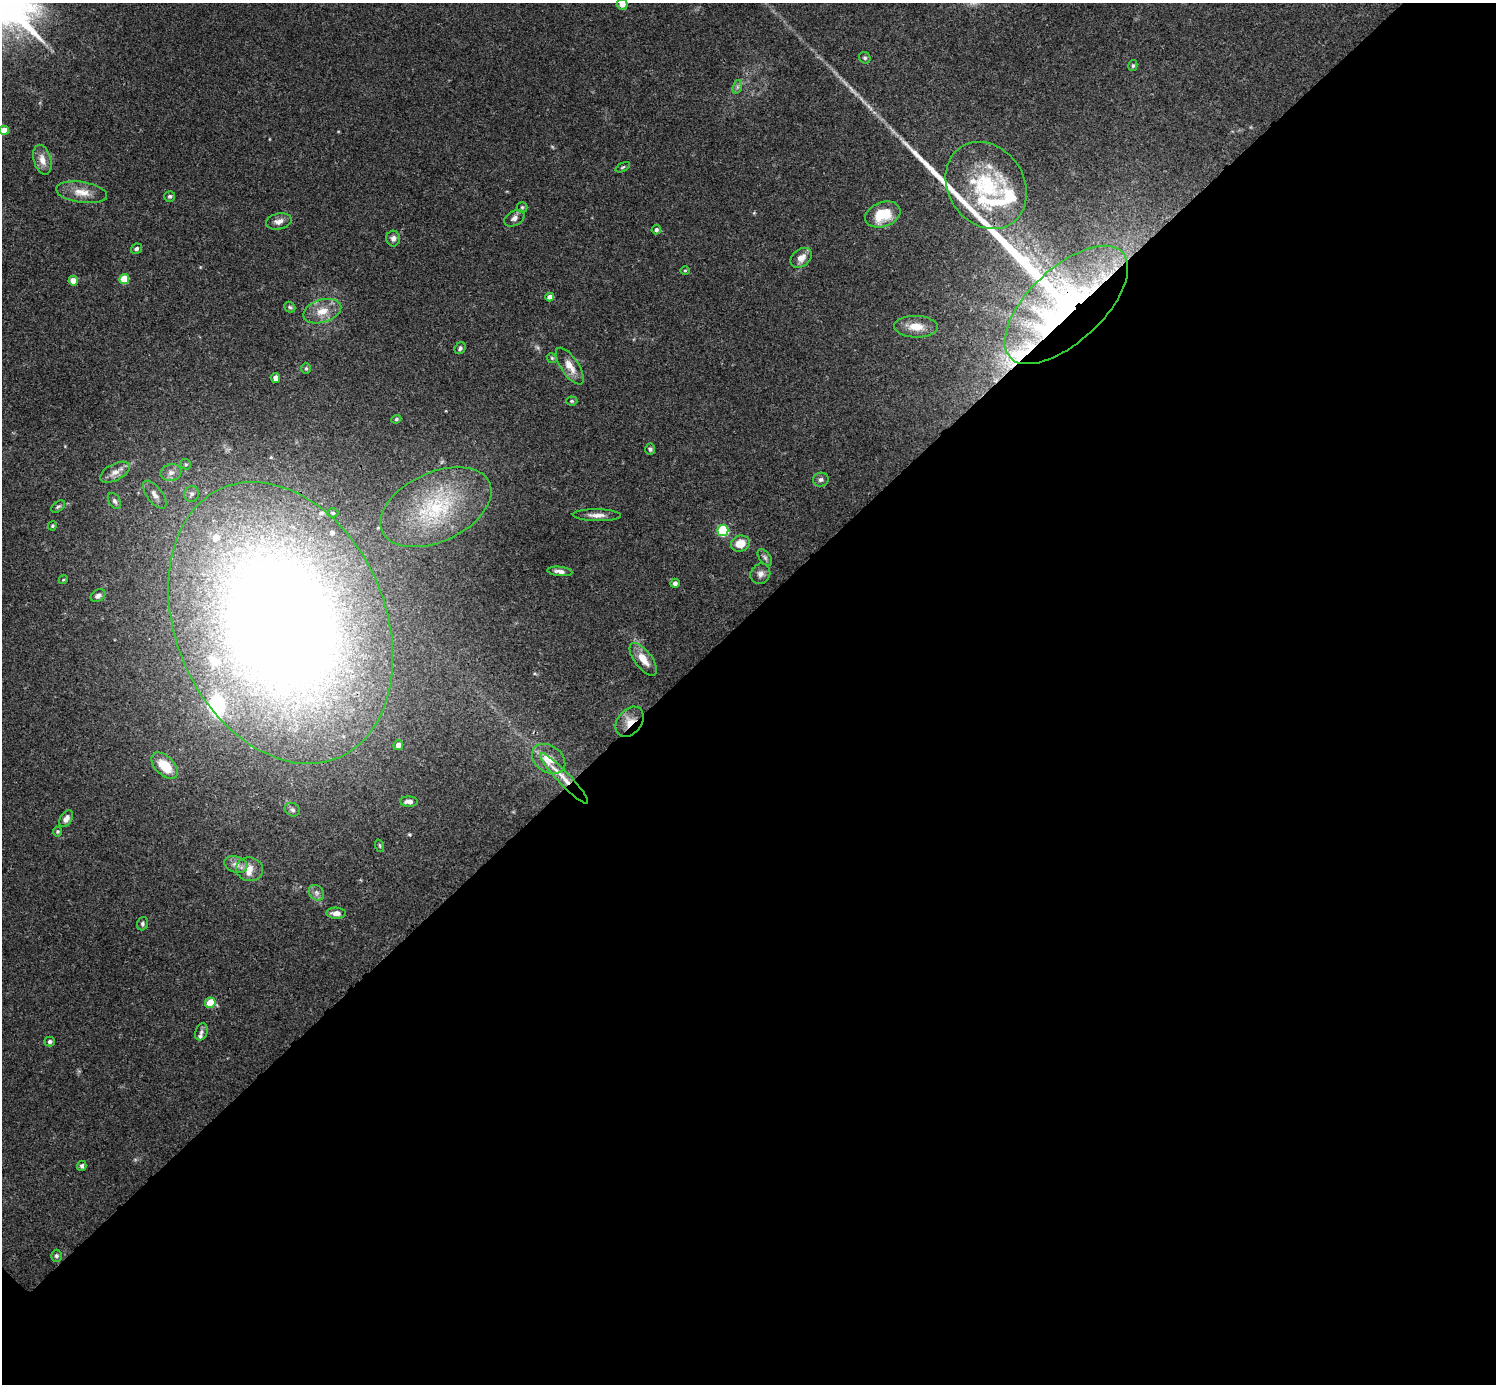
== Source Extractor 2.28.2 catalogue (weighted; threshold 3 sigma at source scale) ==
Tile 12 of 4 x 4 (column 4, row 3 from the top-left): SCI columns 4488-5981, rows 1541-2922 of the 5987 x 5987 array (HDU 1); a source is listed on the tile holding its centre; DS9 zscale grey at full resolution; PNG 1498 x 1386 px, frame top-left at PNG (2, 3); each listed source drawn as its Kron ellipse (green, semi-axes under 4 px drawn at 4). Shown black and unused: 55% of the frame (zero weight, under 3 of 4 exposures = <1% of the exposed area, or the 3 px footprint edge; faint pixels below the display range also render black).
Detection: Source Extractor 2.28.2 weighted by HDU 2 'WHT'; one run over the whole footprint, this tile lists its part. Background 0.0754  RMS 0.0055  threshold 0.0246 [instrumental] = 3 sigma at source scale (4.5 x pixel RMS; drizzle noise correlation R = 1.50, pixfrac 1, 0.05/0.05 arcsec/px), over >= 5 px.
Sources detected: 91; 1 inside a brighter object's white glare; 1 long thin detection or spike segment (spike, bleed or trail) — neither listed nor drawn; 13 inside a brighter listed object's ellipse — not listed separately; the other 76 listed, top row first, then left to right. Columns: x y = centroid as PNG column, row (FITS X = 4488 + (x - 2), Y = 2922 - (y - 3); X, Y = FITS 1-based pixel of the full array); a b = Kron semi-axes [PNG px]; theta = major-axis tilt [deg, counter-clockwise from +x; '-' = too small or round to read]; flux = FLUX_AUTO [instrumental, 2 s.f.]
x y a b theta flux
622 4 5 5 - 4.3
865 58 6 5 - 1
1133 65 5 4 - 0.82
737 87 7 4 72 1.3
4 130 4 4 - 8.6
42 160 15 8 -75 5.1
623 167 8 4 28 0.9
986 185 46 38 -56 54
82 192 26 10 -9 7.9
170 196 5 5 - 1.3
522 207 5 5 - 0.81
883 215 18 12 20 18
514 218 11 7 29 2.3
279 221 13 8 13 3.5
656 230 4 4 - 1.4
393 239 8 7 - 2
136 249 6 5 - 1.3
801 258 12 8 38 4.8
685 270 5 3 - 0.53
124 279 5 5 - 16
73 281 4 4 - 7.6
550 297 4 4 - 3.7
1066 305 77 37 43 180
290 307 6 5 - 0.89
322 311 19 11 17 8.2
916 327 22 11 -2 7.7
460 348 6 5 - 1.3
552 358 5 4 - 0.72
570 366 21 9 -56 6.7
306 368 6 5 - 0.91
276 378 5 4 - 3.4
572 401 5 4 - 0.74
396 419 5 4 - 0.74
650 449 5 4 - 0.94
186 464 5 5 - 0.78
115 472 16 8 28 4.5
171 473 10 8 15 3.2
821 480 8 7 - 1.7
192 494 8 7 - 1.9
155 495 16 7 -53 3.8
114 501 9 5 -58 1.5
58 507 8 5 38 0.99
436 507 59 34 25 60
333 513 5 4 - 0.75
597 515 24 6 -1 4.2
52 526 4 4 - 0.64
723 530 5 5 - 45
740 544 9 8 - 8.6
765 557 9 5 -52 1.5
560 571 12 4 -6 2.5
760 574 10 9 - 2.9
63 580 5 3 - 0.57
675 583 4 4 - 1.8
98 596 8 6 32 1.8
280 623 147 104 -66 960
643 659 19 8 -53 7.2
630 722 16 12 51 7.3
398 745 5 5 - 2.6
549 759 18 13 -35 9.5
165 766 16 9 -45 14
564 778 34 6 -47 8.6
409 802 9 5 -3 2.7
292 810 8 6 -30 1.6
66 819 9 5 55 3.3
58 832 5 5 - 0.79
380 846 6 4 -72 0.68
236 864 12 8 -17 3.4
250 869 13 11 -8 5.8
316 893 8 7 - 2.1
336 913 9 5 -1 3.3
142 924 7 5 70 1.2
210 1003 5 5 - 13
201 1032 9 6 71 1.6
50 1041 5 5 - 1.4
82 1166 5 4 - 1.4
56 1256 6 5 - 1.3
Overlapping masked pixels (flux is a lower limit): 4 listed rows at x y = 1066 305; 280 623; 630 722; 564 778
Isophote crosses this tile's border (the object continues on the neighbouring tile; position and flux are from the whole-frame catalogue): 2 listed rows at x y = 622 4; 4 130